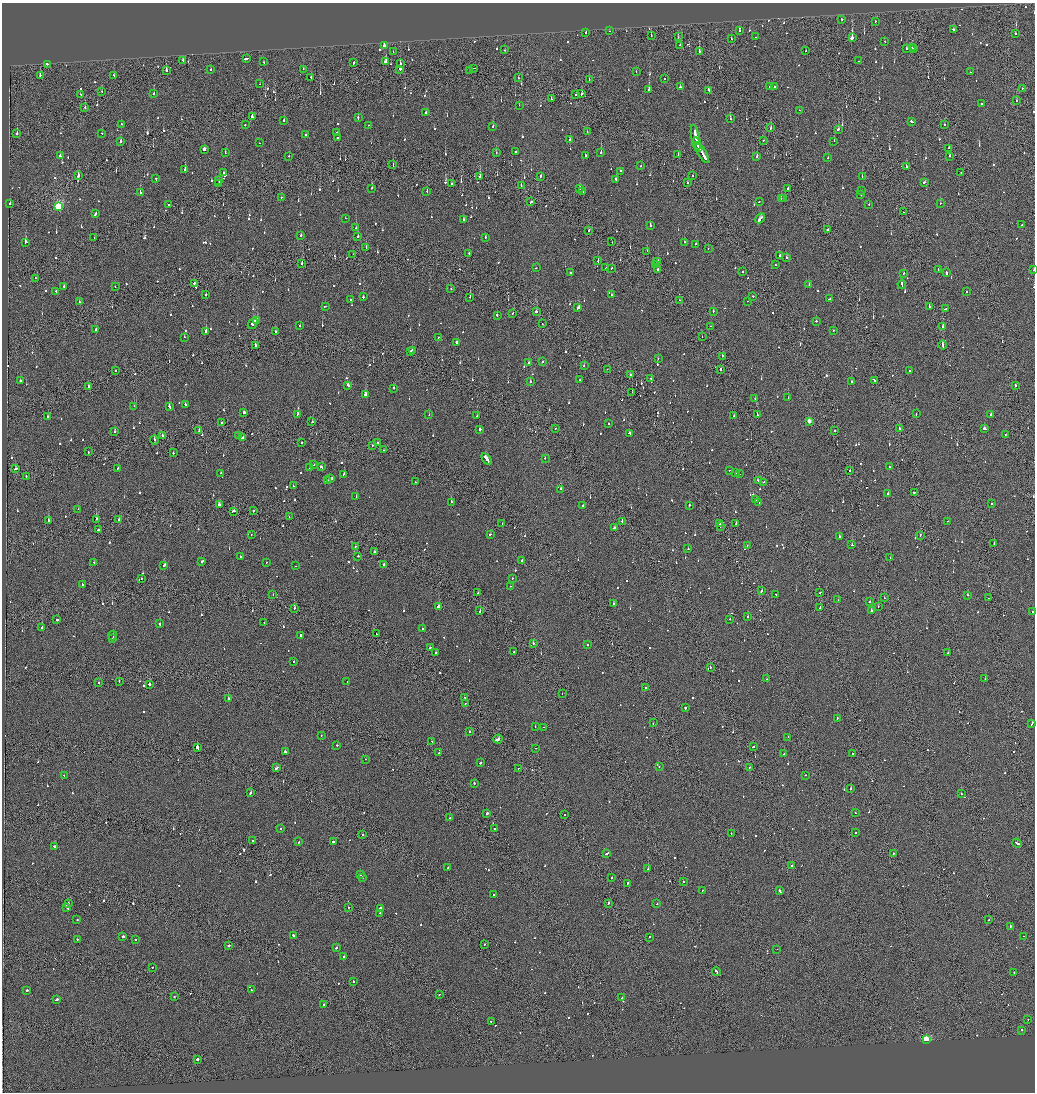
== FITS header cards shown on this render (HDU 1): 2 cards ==
NAXIS1  =                 2065
NAXIS2  =                 2180

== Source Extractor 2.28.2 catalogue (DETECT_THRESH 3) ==
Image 2065 x 2180 px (HDU 1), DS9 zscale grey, zoomed out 1/2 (1 PNG px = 2 x 2 image px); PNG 1037 x 1094 px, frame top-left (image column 1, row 2179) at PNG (2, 3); each listed source drawn as its Kron ellipse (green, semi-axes under 4 px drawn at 4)
Background -0.117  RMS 0.067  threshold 0.2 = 3 sigma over >= 5 px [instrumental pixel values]
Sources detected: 1199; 53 cannot appear on this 1/2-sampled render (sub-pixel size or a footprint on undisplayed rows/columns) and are neither listed nor drawn; of the other 1146, the 500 brightest by FLUX_AUTO listed and drawn (646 fainter detections omitted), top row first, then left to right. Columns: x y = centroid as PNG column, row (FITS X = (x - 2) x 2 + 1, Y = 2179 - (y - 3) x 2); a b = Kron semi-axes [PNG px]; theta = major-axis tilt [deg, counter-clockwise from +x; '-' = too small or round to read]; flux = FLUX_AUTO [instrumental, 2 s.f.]
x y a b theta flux
842 19 2 2 - 190
875 21 2 2 - 82
953 30 3 2 - 220
610 31 2 1 - 83
739 31 2 2 - 180
586 32 2 2 - 69
1015 33 2 2 - 120
651 36 2 2 - 81
678 37 2 1 - 87
755 37 2 1 - 92
852 38 2 2 - 3400
731 39 2 2 - 93
885 41 2 1 - 68
680 45 2 2 - 240
384 46 2 2 - 180
912 47 2 2 - 130
907 48 2 2 - 84
913 49 2 1 - 83
505 50 2 2 - 72
699 51 2 2 - 1200
806 51 2 2 - 72
393 52 2 2 - 81
246 58 3 2 - 320
183 60 2 2 - 82
859 61 2 2 - 380
264 62 2 2 - 94
386 62 3 2 - 220
354 63 2 2 - 200
47 64 2 1 - 140
400 64 3 2 - 82
474 68 3 2 - 200
303 69 2 2 - 97
400 69 2 2 - 710
166 70 2 2 - 480
211 70 2 2 - 100
469 71 3 1 - 98
636 71 2 2 - 76
970 72 2 1 - 230
40 75 2 2 - 120
113 75 2 2 - 130
311 77 2 2 - 250
519 78 2 1 - 140
589 79 2 2 - 130
665 79 2 1 - 170
260 84 2 1 - 85
680 87 2 2 - 150
770 87 2 1 - 200
774 87 2 2 - 230
649 89 3 2 - 420
1022 89 3 2 - 73
709 90 3 2 - 120
102 92 2 2 - 90
582 93 3 1 - 240
80 94 2 2 - 110
154 94 2 2 - 120
576 95 2 1 - 150
551 98 3 1 - 190
1016 101 2 2 - 93
981 103 2 2 - 200
519 105 2 1 - 120
85 107 2 2 - 81
799 110 2 1 - 140
425 112 2 2 - 130
252 117 3 2 - 190
358 117 3 2 - 160
730 119 3 2 - 110
284 120 2 2 - 300
912 121 3 2 - 240
121 124 2 2 - 89
245 125 2 2 - 100
368 125 2 2 - 71
944 125 2 2 - 87
493 126 2 2 - 170
771 128 2 2 - 150
838 129 2 2 - 180
337 132 2 2 - 70
587 132 2 2 - 98
102 133 2 1 - 99
17 134 2 2 - 150
306 135 2 2 - 75
337 137 2 2 - 230
696 138 13 2 -79 990
570 140 2 2 - 240
763 141 2 2 - 120
834 141 2 2 - 96
121 142 3 2 - 610
259 143 2 1 - 190
697 143 6 2 -72 720
699 148 3 1 - 300
949 148 2 2 - 82
204 149 2 2 - 850
515 151 2 2 - 130
601 152 2 2 - 110
225 153 2 2 - 96
496 153 2 2 - 80
702 153 11 2 -59 1000
678 155 3 2 - 110
60 156 2 2 - 230
289 156 2 2 - 130
585 156 2 2 - 120
950 156 2 2 - 170
757 157 2 2 - 300
828 158 2 2 - 96
393 165 2 1 - 84
641 166 2 2 - 110
906 167 2 2 - 160
185 169 2 2 - 250
620 171 2 2 - 240
224 173 2 2 - 100
961 173 2 1 - 89
692 175 2 1 - 87
78 176 2 1 - 1900
540 176 3 2 - 95
862 176 2 2 - 110
480 177 2 1 - 310
156 179 2 2 - 120
616 179 3 2 - 100
218 180 2 2 - 81
925 182 2 1 - 250
219 183 2 2 - 170
452 183 2 2 - 160
687 183 2 1 - 290
521 186 2 1 - 70
372 188 2 2 - 410
580 188 2 2 - 350
788 189 2 2 - 110
427 191 2 1 - 75
862 191 2 2 - 83
583 192 2 2 - 80
140 193 2 2 - 160
861 195 2 2 - 140
281 197 2 2 - 120
784 198 2 2 - 160
781 199 2 2 - 330
531 202 3 2 - 180
759 202 2 1 - 75
10 203 2 2 - 300
168 204 2 2 - 89
869 204 2 1 - 69
940 204 2 2 - 87
59 207 4 3 - 1200
903 212 2 1 - 100
95 214 3 2 - 210
345 218 2 1 - 240
760 218 5 2 - 920
463 219 2 2 - 69
650 225 3 2 - 130
1022 225 2 2 - 91
356 228 2 2 - 210
589 230 2 1 - 320
828 230 3 2 - 160
301 235 2 2 - 110
358 236 2 2 - 100
485 237 2 2 - 100
94 238 2 1 - 91
25 242 2 2 - 180
612 242 2 1 - 80
684 242 2 2 - 110
695 244 2 2 - 98
366 247 2 2 - 100
708 248 2 2 - 260
647 251 2 1 - 120
469 253 2 2 - 150
353 254 2 1 - 81
779 256 2 2 - 91
786 257 2 2 - 250
598 261 2 2 - 150
658 262 2 2 - 240
302 263 2 2 - 210
656 265 2 2 - 140
775 265 2 2 - 160
536 268 2 2 - 91
606 268 2 2 - 84
612 268 2 2 - 210
938 269 2 1 - 130
658 270 2 1 - 150
1034 270 2 1 - 97
742 271 2 1 - 140
570 273 2 2 - 300
903 273 2 2 - 160
946 273 2 2 - 640
35 278 2 1 - 88
194 283 2 2 - 200
809 284 2 2 - 80
902 284 5 2 - 380
64 286 2 2 - 73
115 287 2 1 - 120
451 288 2 1 - 95
56 291 2 2 - 84
966 291 2 2 - 180
206 294 2 2 - 100
611 295 2 2 - 100
753 296 2 2 - 100
363 297 2 2 - 71
470 297 2 2 - 100
830 299 3 2 - 350
350 300 2 2 - 73
679 300 2 2 - 92
748 301 2 1 - 110
79 302 2 2 - 70
325 306 2 1 - 120
929 306 3 1 - 120
578 308 4 2 - 280
946 309 3 2 - 140
713 311 2 2 - 110
536 312 2 2 - 200
513 313 2 2 - 71
497 315 3 2 - 160
256 321 3 2 - 200
816 321 2 1 - 120
253 324 6 3 47 390
542 324 2 2 - 90
300 326 2 1 - 130
711 326 2 2 - 74
943 326 2 2 - 150
96 330 2 2 - 310
833 330 2 2 - 74
206 331 2 2 - 500
276 332 2 2 - 490
184 337 2 2 - 72
438 337 2 2 - 88
702 337 2 1 - 110
456 342 2 2 - 640
943 345 4 1 - 360
255 346 2 2 - 360
412 350 2 1 - 160
410 351 4 2 - 260
722 356 2 2 - 80
658 359 2 2 - 86
542 362 2 2 - 75
529 363 2 2 - 93
584 366 2 2 - 170
607 369 2 2 - 110
720 370 3 1 - 220
910 370 2 2 - 110
115 371 2 2 - 220
630 374 2 2 - 310
651 378 2 1 - 95
580 380 2 2 - 96
874 380 3 2 - 190
20 381 2 2 - 250
530 382 2 2 - 310
851 382 2 2 - 190
348 385 2 2 - 130
1015 385 2 2 - 94
88 386 3 2 - 410
393 388 2 2 - 110
632 392 2 1 - 120
366 394 4 2 - 920
788 398 2 2 - 300
755 399 2 2 - 450
185 404 2 2 - 290
134 406 2 1 - 120
169 407 3 2 - 250
244 412 2 2 - 470
298 414 2 2 - 110
916 414 2 2 - 100
991 414 2 2 - 74
429 415 2 2 - 91
757 415 2 2 - 140
477 416 2 2 - 140
734 416 2 2 - 70
47 417 2 2 - 92
809 421 3 2 - 190
312 422 2 2 - 140
222 423 2 2 - 350
609 424 2 2 - 69
556 428 2 1 - 98
480 429 2 2 - 410
899 429 2 2 - 98
984 429 3 2 - 230
114 431 2 2 - 140
199 431 2 1 - 280
834 431 2 2 - 130
630 433 2 2 - 140
1005 434 2 2 - 190
162 435 2 2 - 180
238 435 2 1 - 78
242 437 3 2 - 150
154 440 4 2 - 600
301 443 2 1 - 83
377 443 2 2 - 360
372 446 2 2 - 230
384 450 2 2 - 79
88 452 2 1 - 92
173 453 2 2 - 150
545 458 2 2 - 84
487 459 6 2 -55 630
314 465 2 2 - 130
321 467 3 2 - 190
889 467 2 1 - 190
118 468 2 2 - 84
309 468 2 2 - 270
15 469 4 2 - 230
729 470 2 2 - 92
850 470 2 2 - 72
735 472 2 1 - 240
221 473 2 2 - 78
344 474 2 2 - 300
739 474 2 2 - 120
26 477 2 1 - 84
331 478 3 2 - 270
328 480 4 2 - 520
758 481 3 2 - 110
415 482 2 1 - 78
764 482 2 2 - 74
293 486 2 2 - 74
560 489 2 2 - 460
914 492 2 1 - 340
888 494 2 2 - 200
356 497 2 2 - 440
755 500 2 2 - 170
451 502 2 2 - 170
759 502 2 2 - 86
991 504 2 2 - 100
219 505 3 2 - 260
689 505 2 2 - 430
583 506 2 2 - 110
78 509 2 2 - 85
253 510 2 2 - 110
234 511 4 2 - 280
289 517 2 1 - 74
96 519 2 2 - 350
119 520 2 1 - 420
48 521 2 2 - 290
948 521 2 1 - 71
622 522 2 2 - 110
736 523 2 2 - 100
502 524 2 1 - 90
719 524 2 1 - 150
720 526 2 2 - 220
614 528 2 2 - 170
98 530 2 2 - 150
490 534 3 2 - 120
251 535 2 2 - 84
920 535 2 2 - 130
839 536 2 2 - 220
994 544 2 2 - 77
747 545 2 1 - 290
852 545 2 2 - 120
355 546 2 2 - 78
688 549 2 2 - 170
375 552 2 2 - 390
357 556 2 2 - 330
240 557 2 2 - 82
890 557 2 2 - 150
202 561 2 2 - 600
522 561 2 2 - 69
266 562 2 2 - 73
94 563 2 2 - 210
384 564 2 2 - 100
164 566 3 2 - 650
295 566 2 1 - 280
512 578 2 2 - 110
141 579 2 2 - 120
82 584 2 2 - 69
510 586 2 1 - 78
761 591 3 1 - 200
478 593 2 2 - 120
820 593 2 1 - 170
273 595 2 2 - 150
776 595 2 1 - 96
967 595 2 2 - 110
884 598 2 1 - 230
988 598 2 1 - 79
838 600 2 1 - 150
870 602 2 2 - 77
613 603 2 2 - 130
878 606 2 1 - 69
439 607 2 2 - 540
820 607 3 1 - 190
294 608 2 2 - 130
480 611 3 1 - 170
871 611 2 2 - 120
1032 611 2 2 - 100
748 616 2 2 - 86
730 619 2 2 - 77
57 620 2 2 - 390
264 623 2 2 - 95
160 624 2 2 - 160
42 627 2 2 - 350
422 628 2 2 - 150
376 634 2 1 - 98
300 635 2 2 - 780
113 636 4 2 - 290
113 639 3 1 - 160
533 643 2 2 - 550
587 645 2 2 - 81
430 647 2 2 - 200
514 652 2 2 - 80
436 653 2 2 - 70
948 653 2 2 - 71
294 661 2 2 - 180
710 667 2 2 - 120
766 679 2 2 - 140
985 679 2 2 - 110
119 681 2 1 - 80
347 682 2 1 - 88
98 683 2 2 - 78
150 684 2 2 - 230
646 687 2 1 - 87
562 693 2 1 - 81
465 698 2 1 - 130
228 699 2 2 - 330
465 703 2 1 - 100
685 708 2 2 - 330
837 718 2 2 - 88
653 723 2 2 - 72
1032 723 3 2 - 300
535 726 2 2 - 81
543 727 2 1 - 140
470 732 2 2 - 270
321 735 2 2 - 86
788 737 2 1 - 160
498 739 5 2 - 950
432 741 2 1 - 120
337 745 2 2 - 150
753 747 2 1 - 470
197 748 3 2 - 3800
536 748 2 1 - 73
285 752 2 2 - 370
439 753 2 2 - 180
784 754 2 2 - 85
852 754 2 2 - 150
365 759 2 2 - 77
480 763 2 2 - 110
659 767 2 2 - 88
277 768 3 2 - 290
518 768 2 1 - 70
749 768 2 1 - 87
805 775 2 2 - 130
64 776 2 2 - 100
474 783 2 2 - 230
851 789 2 2 - 480
251 793 3 2 - 120
961 794 2 2 - 73
487 813 2 2 - 460
855 813 2 2 - 110
564 815 2 1 - 97
450 818 2 2 - 180
495 828 2 1 - 100
281 829 2 2 - 96
731 833 2 2 - 140
856 833 2 2 - 86
363 835 2 2 - 88
252 841 2 2 - 94
333 841 2 2 - 550
299 842 2 2 - 130
1017 843 5 2 - 200
54 846 2 2 - 200
607 853 4 2 - 220
893 853 2 2 - 100
792 865 2 1 - 480
448 868 2 2 - 88
648 869 2 2 - 190
360 875 2 2 - 140
362 877 2 2 - 97
612 878 2 2 - 190
683 881 2 1 - 85
627 883 2 2 - 81
702 890 2 1 - 75
780 891 3 2 - 290
493 894 2 2 - 180
68 903 2 2 - 170
608 903 2 2 - 220
657 904 2 2 - 150
67 907 3 2 - 290
348 907 2 1 - 70
380 908 2 2 - 1400
380 913 2 2 - 120
77 919 2 2 - 95
989 920 2 1 - 70
1010 926 2 2 - 110
123 936 2 2 - 980
293 936 3 2 - 190
1023 936 2 1 - 170
649 937 2 2 - 410
77 939 2 2 - 110
135 940 2 2 - 97
229 945 2 2 - 750
484 945 2 1 - 75
336 948 2 2 - 400
777 949 2 1 - 73
344 956 2 2 - 75
152 967 2 2 - 72
716 972 4 2 - 300
1014 973 2 1 - 70
353 981 2 2 - 130
27 990 2 2 - 260
251 990 2 2 - 210
439 994 2 2 - 110
174 996 2 2 - 110
621 998 2 2 - 71
57 999 3 2 - 350
324 1004 2 2 - 230
1028 1019 2 1 - 290
491 1021 2 2 - 82
1022 1030 2 2 - 840
926 1039 3 3 - 1200
197 1059 2 2 - 920
At the frame edge (FLAGS 8, measured only in part): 1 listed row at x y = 1034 270
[646 fainter detections neither listed nor drawn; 53 sub-pixel or undisplayed-footprint detections neither listed nor drawn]